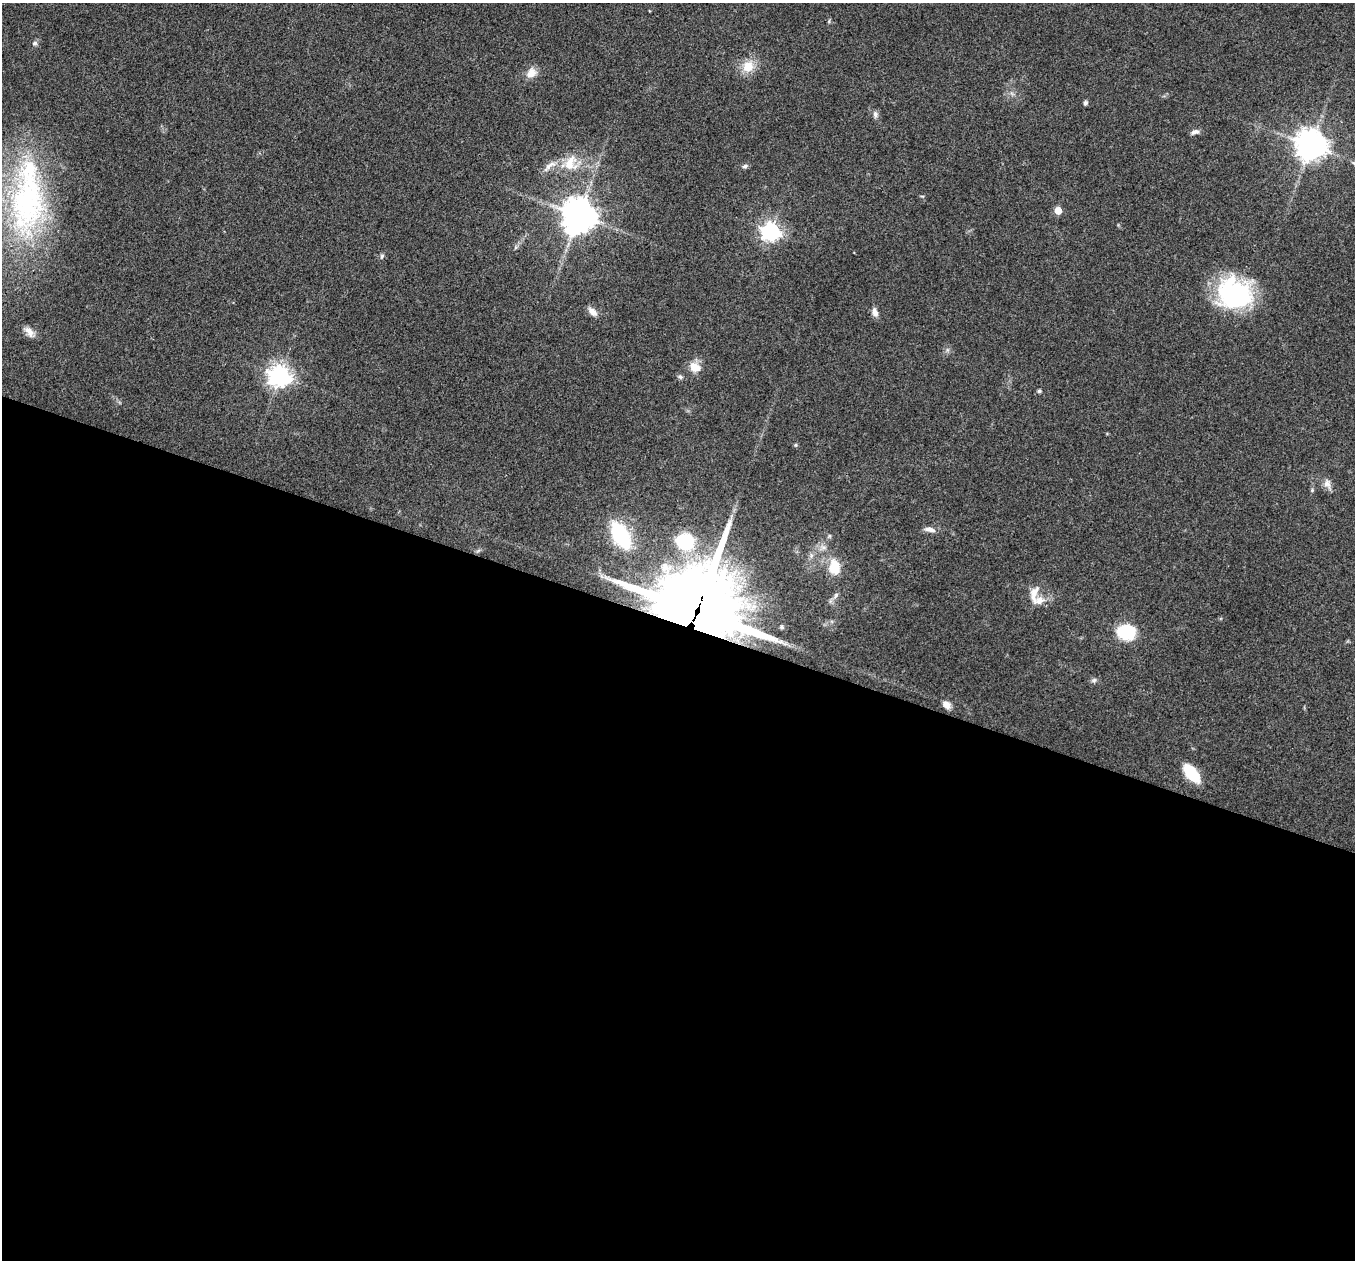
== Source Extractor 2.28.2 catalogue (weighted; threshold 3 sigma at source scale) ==
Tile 14 of 4 x 4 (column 2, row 4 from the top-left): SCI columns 1355-2707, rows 135-1392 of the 5418 x 5431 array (HDU 1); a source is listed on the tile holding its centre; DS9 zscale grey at full resolution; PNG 1357 x 1262 px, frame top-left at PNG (2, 3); no overlay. Shown black and unused: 51% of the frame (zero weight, under 3 of 4 exposures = <1% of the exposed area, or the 3 px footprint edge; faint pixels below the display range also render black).
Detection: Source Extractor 2.28.2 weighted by HDU 2 'WHT'; one run over the whole footprint, this tile lists its part. Background 0.079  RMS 0.0058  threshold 0.0261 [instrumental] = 3 sigma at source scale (4.5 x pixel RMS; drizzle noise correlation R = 1.50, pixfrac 1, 0.05/0.05 arcsec/px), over >= 5 px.
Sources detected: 41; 2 inside a brighter listed object's ellipse — not listed separately; the other 39 listed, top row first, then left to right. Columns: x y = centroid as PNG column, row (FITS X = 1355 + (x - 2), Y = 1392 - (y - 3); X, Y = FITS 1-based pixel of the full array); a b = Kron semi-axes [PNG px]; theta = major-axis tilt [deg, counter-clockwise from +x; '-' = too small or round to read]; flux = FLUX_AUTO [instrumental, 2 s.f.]
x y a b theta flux
35 43 8 6 30 1.5
748 66 16 14 52 10
531 73 14 11 51 5.7
1085 103 6 5 - 1.2
875 115 10 6 -87 1.9
1195 132 11 6 16 2.2
1311 146 10 10 - 810
570 163 24 18 69 13
549 166 25 7 37 5.1
745 166 7 5 17 1.3
27 201 100 50 86 150
1058 211 5 5 - 14
579 216 11 10 - 1100
771 231 7 7 - 270
382 256 7 4 67 1.2
1234 294 36 32 -6 76
592 312 13 7 -44 3.8
875 312 10 6 -73 3.5
29 332 17 8 -48 4.5
947 350 7 4 71 1.1
695 367 13 10 -22 7.9
279 376 8 7 - 440
680 377 8 5 -30 1.4
1039 391 4 4 - 1.3
796 445 5 4 - 0.83
1327 483 14 9 -68 3.7
1312 490 5 4 - 0.75
930 529 15 6 -11 3.4
621 535 22 11 -60 56
684 542 20 16 -30 34
834 567 19 13 -84 14
1034 593 25 10 80 6.9
836 595 10 5 55 1.9
697 610 28 26 -20 7200
782 627 4 4 - 1.4
1126 632 14 11 -10 39
1094 680 7 6 - 1.5
946 705 10 7 -42 4
1192 773 18 9 -50 25
Overlapping masked pixels (flux is a lower limit): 1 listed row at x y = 697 610